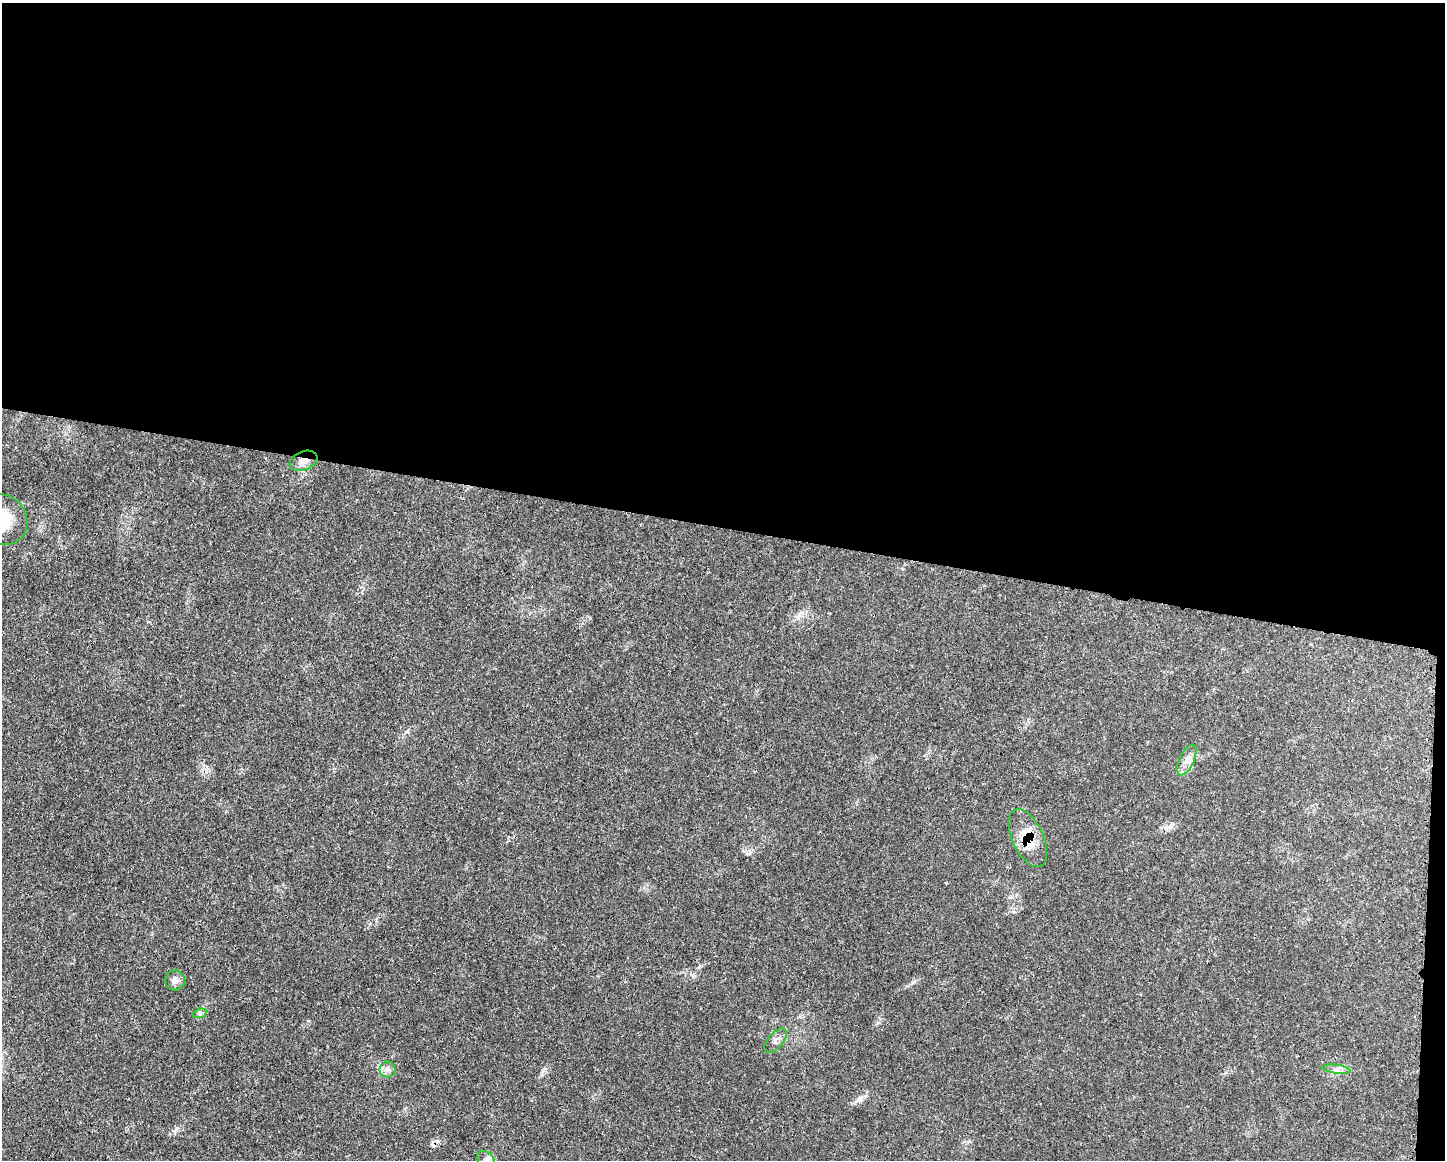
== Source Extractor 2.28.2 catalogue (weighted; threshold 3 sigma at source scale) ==
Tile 3 of 3 x 4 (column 3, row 1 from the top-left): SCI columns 3004-4446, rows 3492-4649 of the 4675 x 4660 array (HDU 1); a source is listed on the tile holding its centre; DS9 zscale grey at full resolution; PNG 1447 x 1162 px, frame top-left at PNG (2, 3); each listed source drawn as its Kron ellipse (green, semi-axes under 4 px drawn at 4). Shown black and unused: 46% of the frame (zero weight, under 3 of 4 exposures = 2% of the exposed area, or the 3 px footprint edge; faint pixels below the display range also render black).
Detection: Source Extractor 2.28.2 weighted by HDU 2 'WHT'; one run over the whole footprint, this tile lists its part. Background 0.0771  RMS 0.0035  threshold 0.0159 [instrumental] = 3 sigma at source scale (4.5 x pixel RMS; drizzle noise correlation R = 1.50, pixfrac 1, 0.05/0.05 arcsec/px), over >= 5 px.
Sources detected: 10; all 10 listed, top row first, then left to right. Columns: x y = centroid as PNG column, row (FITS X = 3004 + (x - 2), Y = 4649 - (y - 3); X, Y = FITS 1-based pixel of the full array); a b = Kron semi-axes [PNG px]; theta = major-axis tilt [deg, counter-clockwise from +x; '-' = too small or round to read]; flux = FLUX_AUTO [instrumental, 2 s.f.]
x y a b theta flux
304 461 14 9 22 3.1
2 519 26 24 -49 14
1187 760 16 7 65 2.5
1028 838 31 15 -65 9.3
175 980 10 9 - 1.6
200 1013 7 4 19 0.73
775 1041 15 7 50 2
1336 1069 14 3 -7 1.1
388 1070 8 8 - 1.5
486 1160 10 7 -47 1.7
Overlapping masked pixels (flux is a lower limit): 2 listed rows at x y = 304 461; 1028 838
Isophote crosses this tile's border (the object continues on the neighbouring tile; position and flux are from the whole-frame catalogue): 2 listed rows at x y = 2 519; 486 1160
Unlisted compact peaks at least as high as the median listed source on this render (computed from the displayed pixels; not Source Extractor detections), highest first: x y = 860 1098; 176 1129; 799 614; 543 1071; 700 966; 902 569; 693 976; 913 982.